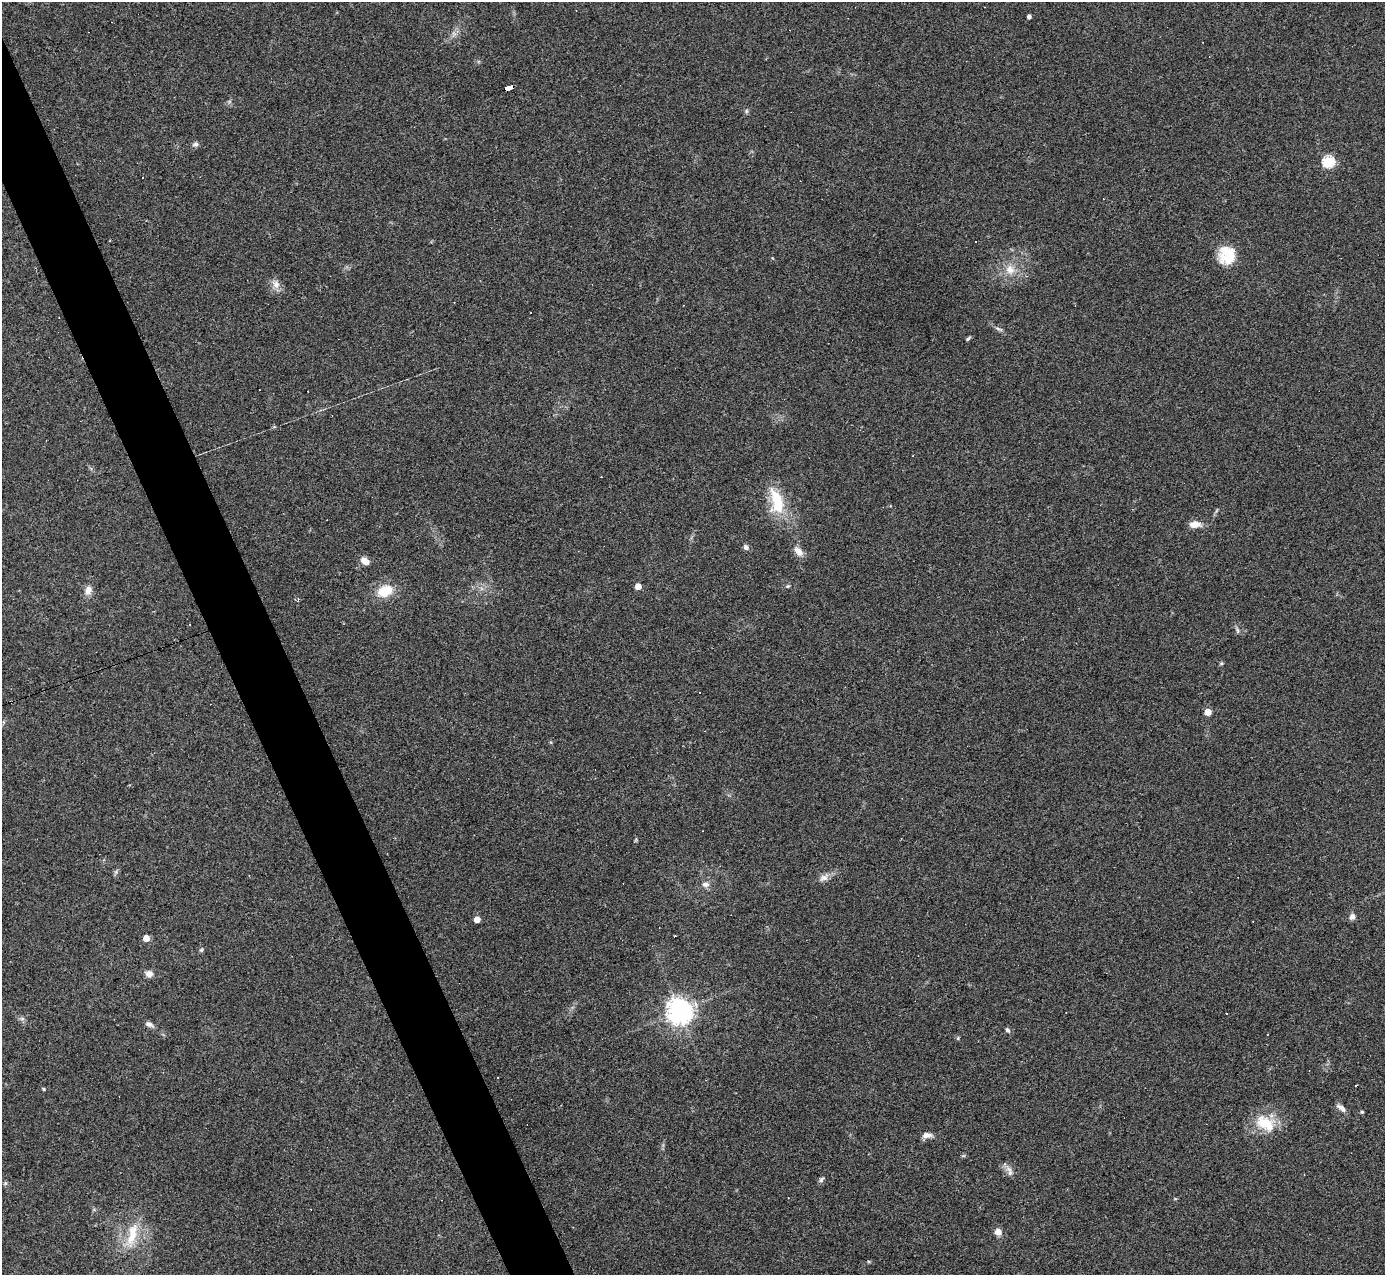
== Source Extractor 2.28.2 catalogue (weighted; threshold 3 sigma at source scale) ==
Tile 11 of 4 x 4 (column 3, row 3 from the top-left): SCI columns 2765-4147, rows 1551-2823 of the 5529 x 5516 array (HDU 1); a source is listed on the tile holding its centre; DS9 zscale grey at full resolution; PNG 1387 x 1277 px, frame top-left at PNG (2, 2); no overlay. Shown black and unused: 4% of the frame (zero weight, under 3 of 4 exposures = <1% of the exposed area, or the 3 px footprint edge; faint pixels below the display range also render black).
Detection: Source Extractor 2.28.2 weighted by HDU 2 'WHT'; one run over the whole footprint, this tile lists its part. Background 0.0847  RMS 0.0056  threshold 0.0253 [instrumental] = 3 sigma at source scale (4.5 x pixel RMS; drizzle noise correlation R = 1.50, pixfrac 1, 0.05/0.05 arcsec/px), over >= 5 px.
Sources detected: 62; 14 cosmic-ray / hot-pixel residue — not listed; the other 48 listed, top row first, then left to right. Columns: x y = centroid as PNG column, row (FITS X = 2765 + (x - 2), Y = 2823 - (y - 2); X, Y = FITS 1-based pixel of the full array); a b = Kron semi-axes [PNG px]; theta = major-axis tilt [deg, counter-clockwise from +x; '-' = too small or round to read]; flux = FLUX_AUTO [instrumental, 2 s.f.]
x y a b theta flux
1029 16 4 4 - 1.8
509 87 9 4 18 210
746 111 6 4 90 0.85
195 144 8 6 6 1.6
1328 162 6 5 - 60
142 178 2 2 - 0.55
976 241 3 2 - 0.66
1227 255 20 18 -80 16
1010 269 14 12 -45 6.7
276 284 12 9 -87 3.9
999 329 12 3 -23 1.4
968 339 6 3 44 0.89
777 501 37 16 -78 22
1195 524 14 8 1 4.8
746 547 8 6 -42 1.7
798 551 15 8 -47 4
365 561 9 7 -40 4.1
638 586 5 4 - 6.7
788 586 5 4 - 0.73
88 590 11 8 76 3.9
385 591 13 9 21 17
1237 631 8 4 -81 1.1
1221 663 6 4 1 0.67
700 692 2 2 - 0.43
1208 712 5 5 - 12
824 878 15 8 31 3.4
705 884 10 7 -2 2.6
1352 916 8 7 - 2.2
477 919 5 4 - 6.5
146 938 5 5 - 8
201 950 5 5 - 0.88
149 974 8 7 - 3.1
679 1011 8 7 - 640
22 1019 7 4 0 1.2
149 1024 10 6 -19 2.3
1007 1030 7 5 -54 1.3
958 1038 5 4 - 0.63
498 1077 2 2 - 0.51
43 1089 5 4 - 0.64
1341 1108 13 6 -36 2.4
1362 1112 4 4 - 0.71
1266 1124 26 17 -20 17
927 1135 12 7 4 3.3
1009 1171 16 7 -67 2.8
821 1180 8 5 58 1.3
5 1183 6 5 - 0.91
998 1232 7 6 - 4.1
132 1235 38 12 73 16
Overlapping masked pixels (flux is a lower limit): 1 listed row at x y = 509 87